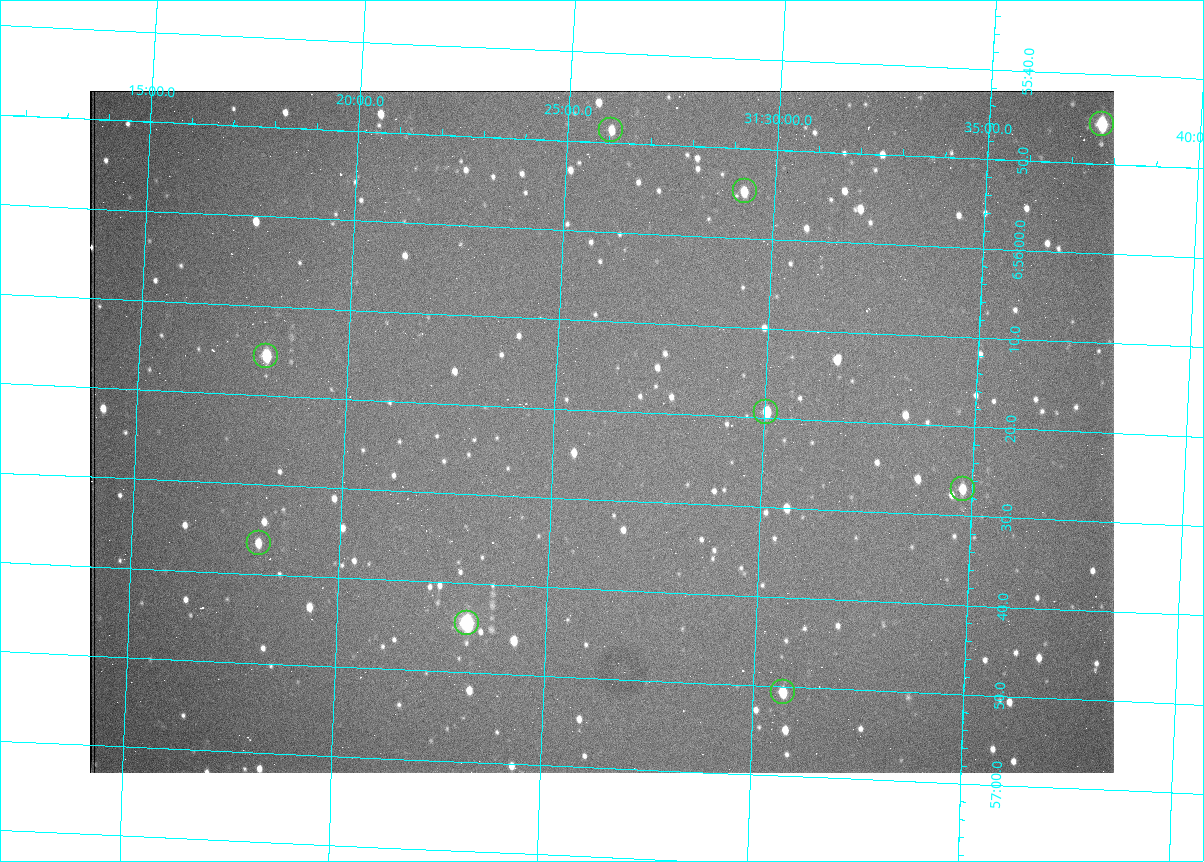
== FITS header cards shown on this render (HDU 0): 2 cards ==
NAXIS1  =                 1024 /fastest changing axis
NAXIS2  =                  682 /next to fastest changing axis

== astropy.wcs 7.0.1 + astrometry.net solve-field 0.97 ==
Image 1024 x 682 px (HDU 0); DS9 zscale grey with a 90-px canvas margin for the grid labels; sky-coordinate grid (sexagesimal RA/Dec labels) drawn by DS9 from the SOLVED WCS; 9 Tycho-2 reference stars matched to detected sources circled (green)
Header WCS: RA---TAN/DEC--TAN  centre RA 06:56:22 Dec +31:26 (104.09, +31.44 deg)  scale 1.44 arcsec/px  FOV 24.5' x 16.3'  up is -93 deg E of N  parity flipped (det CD > 0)
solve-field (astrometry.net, Tycho-2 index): VERIFIED the header's WCS against the Tycho-2 star catalogue (9 matches, 0 conflicts) and refined it, rather than solving blind
Solved WCS: RA---TAN-SIP/DEC--TAN-SIP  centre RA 06:56:22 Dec +31:26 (104.09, +31.44 deg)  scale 1.43 arcsec/px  FOV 24.4' x 16.3'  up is -93 deg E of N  parity flipped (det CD > 0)
The solver's refit moves the header's centre by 1.8 arcsec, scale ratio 0.9971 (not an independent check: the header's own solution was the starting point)
Tycho-2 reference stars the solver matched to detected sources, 9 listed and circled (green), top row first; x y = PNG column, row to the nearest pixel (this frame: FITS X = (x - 90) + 1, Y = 682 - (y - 91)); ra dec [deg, ICRS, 3 dp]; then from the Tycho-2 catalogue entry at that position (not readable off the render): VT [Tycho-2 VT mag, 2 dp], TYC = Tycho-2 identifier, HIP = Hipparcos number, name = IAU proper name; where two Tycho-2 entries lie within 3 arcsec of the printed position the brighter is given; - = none
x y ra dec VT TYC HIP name
1102 124 103.940 +31.628 9.24 2437-728-1 - -
611 130 103.952 +31.434 11.53 2437-424-1 - -
745 191 103.978 +31.488 11.51 2437-421-1 - -
266 356 104.065 +31.301 9.89 2437-425-1 - -
766 412 104.081 +31.501 10.83 2437-37-1 - -
963 489 104.112 +31.580 11.47 2437-71-1 - -
259 543 104.152 +31.301 11.67 2437-646-1 - -
467 623 104.185 +31.385 8.52 2437-370-1 33393 -
783 692 104.211 +31.512 11.03 2437-937-1 - -